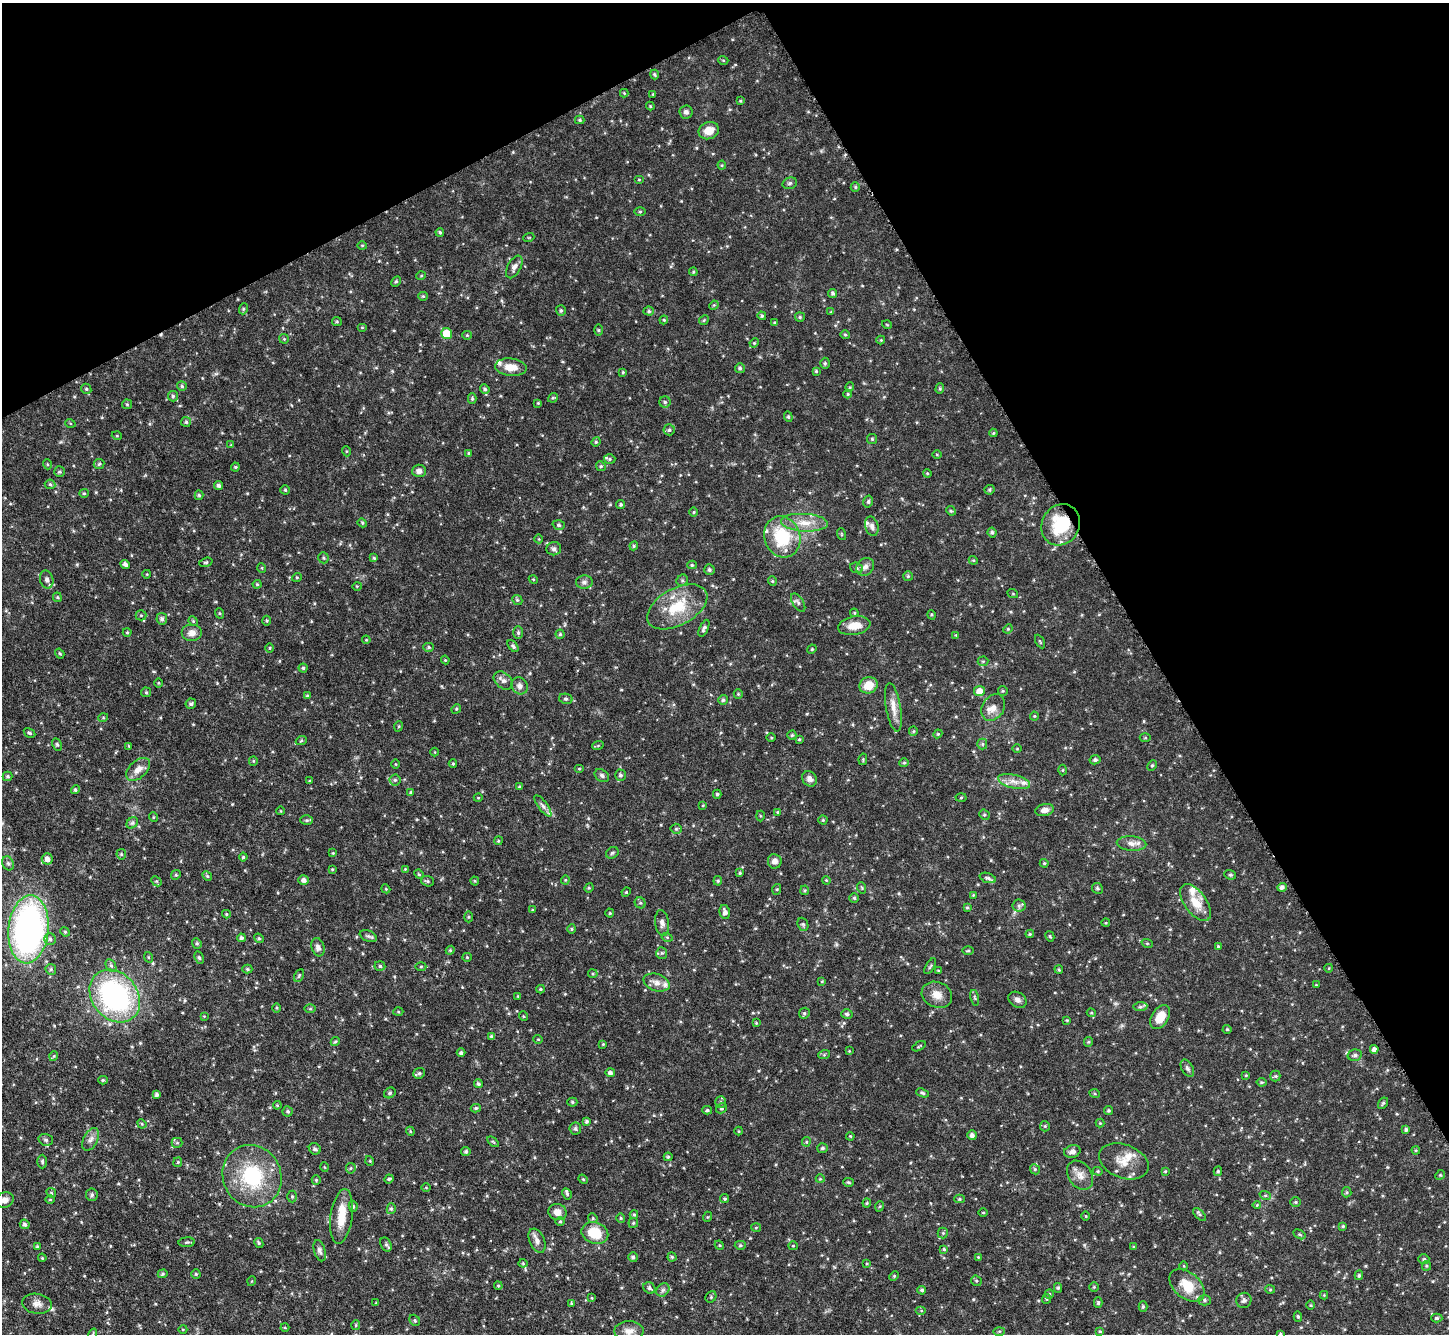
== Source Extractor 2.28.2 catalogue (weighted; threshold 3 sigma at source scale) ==
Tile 3 of 4 x 4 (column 3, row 1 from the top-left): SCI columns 2898-4344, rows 4293-5624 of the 5793 x 5782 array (HDU 1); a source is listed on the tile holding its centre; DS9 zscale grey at full resolution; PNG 1451 x 1336 px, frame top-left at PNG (2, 3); each listed source drawn as its Kron ellipse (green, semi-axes under 4 px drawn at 4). Shown black and unused: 29% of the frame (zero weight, under 4 of 8 exposures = <1% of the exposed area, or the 3 px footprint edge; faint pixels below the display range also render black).
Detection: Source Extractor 2.28.2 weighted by HDU 2 'WHT'; one run over the whole footprint, this tile lists its part. Background 0.0966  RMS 0.0043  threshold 0.0174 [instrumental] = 3 sigma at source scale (4.09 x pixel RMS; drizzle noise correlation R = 1.36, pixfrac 0.8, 0.05/0.05 arcsec/px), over >= 5 px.
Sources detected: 496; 13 inside a brighter listed object's ellipse — not listed separately; the other 483 listed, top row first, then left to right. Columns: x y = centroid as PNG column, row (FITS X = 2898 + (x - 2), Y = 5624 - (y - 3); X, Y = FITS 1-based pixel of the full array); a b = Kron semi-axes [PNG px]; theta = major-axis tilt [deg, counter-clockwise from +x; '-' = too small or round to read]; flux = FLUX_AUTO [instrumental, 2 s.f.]
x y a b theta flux
723 60 5 3 - 0.37
654 74 5 3 - 0.51
624 93 4 4 - 0.35
653 94 4 3 - 0.35
740 101 4 4 - 0.43
650 106 4 4 - 0.4
686 112 6 6 - 1
580 120 4 4 - 0.49
709 131 10 8 19 4.7
722 165 4 4 - 0.42
639 179 5 3 - 0.34
790 183 7 5 16 0.8
855 187 5 4 - 0.55
640 212 5 3 - 0.46
440 232 4 3 - 0.5
529 237 5 3 - 0.34
362 245 5 3 - 0.38
514 267 12 6 61 2
693 272 4 4 - 0.44
421 276 5 3 - 0.36
396 281 5 4 - 0.61
833 293 5 4 - 0.82
423 296 5 4 - 0.47
714 305 5 4 - 0.42
243 309 5 3 - 0.52
561 310 5 5 - 0.63
649 311 5 4 - 0.67
831 312 4 4 - 0.36
762 316 4 4 - 0.61
800 317 5 5 - 0.54
664 320 4 4 - 0.45
704 320 5 4 - 0.5
337 322 5 4 - 0.49
775 322 4 3 - 0.39
887 325 5 3 - 0.32
362 327 5 3 - 0.33
599 330 6 4 -89 0.44
447 334 5 5 - 9
467 335 4 4 - 0.42
845 335 5 4 - 0.52
284 339 5 4 - 0.43
881 340 4 4 - 0.39
754 343 5 4 - 0.43
825 363 5 4 - 0.65
511 367 16 9 -6 5.1
740 368 5 4 - 0.71
816 371 3 3 - 0.45
623 372 4 3 - 0.44
182 386 5 5 - 0.65
850 387 5 3 - 0.37
86 389 5 4 - 0.62
485 389 5 4 - 0.77
940 389 5 4 - 0.51
848 394 4 4 - 0.49
173 396 5 5 - 0.67
553 398 5 4 - 0.55
472 399 5 4 - 0.49
665 402 5 5 - 0.73
538 403 4 3 - 0.38
127 404 5 5 - 0.54
788 417 5 4 - 0.58
186 422 5 5 - 0.59
70 423 5 3 - 0.4
669 430 5 5 - 0.84
993 433 4 4 - 0.41
117 436 5 3 - 0.34
872 439 5 5 - 0.56
596 442 5 4 - 0.52
231 445 4 4 - 0.32
346 451 5 3 - 0.37
468 453 4 3 - 0.41
937 454 5 3 - 0.37
610 459 6 5 - 0.65
47 464 5 3 - 0.4
99 464 5 5 - 0.67
601 466 5 4 - 0.58
235 467 4 4 - 0.43
419 471 7 6 - 1.5
60 472 5 5 - 0.66
927 473 4 3 - 0.34
50 484 5 5 - 0.62
219 485 5 4 - 0.91
285 490 4 4 - 0.5
990 490 5 4 - 0.59
84 493 5 4 - 0.42
199 495 5 4 - 0.67
868 502 6 4 76 0.75
621 504 4 4 - 0.68
951 511 5 4 - 0.48
694 512 5 3 - 0.4
362 523 5 4 - 0.43
804 523 23 9 -3 6
559 525 6 4 -18 0.73
1061 525 21 19 61 19
872 526 10 6 -75 1.6
992 532 5 4 - 0.75
841 534 6 3 -72 0.4
782 537 21 18 -69 21
539 539 4 3 - 0.3
634 546 4 4 - 0.55
554 549 7 6 - 1.2
323 558 6 5 - 0.67
374 558 4 4 - 0.49
973 560 4 3 - 0.4
206 562 7 4 17 0.6
125 564 5 4 - 1.1
692 565 5 4 - 0.61
865 567 10 8 46 1.9
262 568 5 3 - 0.36
856 568 6 5 - 0.8
709 570 5 5 - 0.8
147 574 4 3 - 0.27
908 576 5 5 - 0.63
297 577 5 3 - 0.39
533 579 4 3 - 0.36
47 580 9 6 -77 1.4
682 580 6 5 - 0.71
772 581 4 4 - 0.44
584 582 8 6 4 1.3
257 584 4 4 - 0.48
357 586 5 3 - 0.32
1013 594 5 3 - 0.37
57 597 5 4 - 0.51
517 600 5 4 - 0.56
798 603 10 5 -57 1.1
677 607 33 18 28 15
219 613 5 3 - 0.4
854 613 4 4 - 0.44
141 615 5 5 - 0.6
932 615 5 3 - 0.44
162 619 6 5 - 0.99
193 621 5 4 - 0.47
267 621 5 3 - 0.43
854 626 16 9 10 5.3
704 628 9 4 65 1.1
1008 629 5 4 - 0.47
127 632 4 4 - 0.42
192 633 10 8 0 2.8
518 633 6 5 - 0.81
560 634 4 4 - 0.58
956 635 4 4 - 0.33
366 640 4 3 - 0.36
1040 641 7 3 -62 0.45
513 646 7 4 -50 0.77
429 647 5 4 - 0.6
270 648 5 3 - 0.35
812 649 5 4 - 0.42
60 654 5 3 - 0.41
445 660 4 4 - 0.4
983 661 5 5 - 0.53
303 668 4 4 - 0.57
503 681 11 7 -41 1.7
159 683 5 3 - 0.37
869 685 9 8 - 6.3
519 686 9 7 -55 1.7
979 691 5 5 - 4.2
1003 691 5 4 - 0.49
146 692 5 4 - 0.47
738 694 5 4 - 0.47
307 696 4 4 - 0.44
566 699 7 5 -11 0.79
723 700 5 5 - 0.68
191 704 5 5 - 0.78
893 707 25 7 -80 4
993 707 14 11 57 3.5
456 709 5 4 - 0.44
1034 716 4 4 - 0.39
103 718 5 3 - 0.37
399 726 5 3 - 0.38
913 731 5 4 - 0.44
29 733 6 4 -31 0.66
938 734 4 4 - 0.47
792 735 4 4 - 0.57
771 738 5 3 - 0.4
1145 738 5 3 - 0.41
799 739 4 3 - 0.43
301 741 5 3 - 0.44
57 744 6 4 -63 0.69
982 744 5 5 - 0.61
598 745 6 3 20 0.41
129 746 4 3 - 0.38
1017 748 5 3 - 0.35
435 752 4 3 - 0.28
863 759 6 4 79 0.46
1095 760 5 4 - 0.97
253 761 5 4 - 0.48
904 763 5 4 - 0.52
396 764 5 3 - 0.4
453 764 4 4 - 0.43
1152 765 5 4 - 0.55
138 769 14 8 42 3.2
579 769 5 3 - 0.36
1063 770 5 3 - 0.39
620 775 5 5 - 0.81
8 776 5 5 - 0.65
602 776 8 5 -35 1
810 779 8 7 - 1.9
395 780 5 5 - 0.79
309 781 3 3 - 0.34
1014 782 16 7 -14 3.3
519 786 4 3 - 0.43
75 790 4 4 - 0.7
411 792 4 4 - 0.52
717 794 4 4 - 0.63
478 798 4 3 - 0.32
961 798 5 3 - 0.43
703 805 4 2 - 0.3
543 806 12 4 -53 1.5
1045 810 9 6 11 2
281 811 4 3 - 0.28
777 812 4 4 - 0.38
984 815 5 4 - 0.61
760 816 5 3 - 0.42
153 817 5 3 - 0.37
306 820 6 4 1 0.69
823 820 4 4 - 0.5
132 823 6 5 - 0.83
676 829 5 5 - 0.65
498 841 4 3 - 0.39
1131 843 15 7 -4 2.7
333 853 4 4 - 0.41
612 853 7 5 32 0.79
121 854 5 5 - 0.63
243 857 4 4 - 0.54
47 859 6 5 - 2
775 861 7 7 - 1.9
8 863 7 5 -67 0.95
1044 863 4 4 - 0.44
332 869 4 4 - 0.37
405 869 4 4 - 0.35
740 873 4 3 - 0.47
419 874 5 4 - 0.44
176 875 5 4 - 0.57
1230 875 6 4 -20 0.69
207 876 5 4 - 0.55
988 878 8 4 -19 0.95
303 880 5 5 - 1.5
565 880 4 4 - 0.45
826 880 4 3 - 0.36
156 881 6 4 -42 0.48
428 881 6 5 - 0.64
475 881 4 4 - 0.45
718 881 5 4 - 0.54
1282 887 5 4 - 1.2
589 888 5 4 - 0.49
862 888 6 3 -72 0.44
1097 888 6 5 - 0.69
386 889 4 3 - 0.36
777 889 5 3 - 0.43
805 890 5 4 - 0.5
626 892 4 4 - 0.45
973 895 4 4 - 0.35
854 898 5 4 - 0.58
640 903 6 5 - 0.64
1196 903 21 11 -54 6.7
1019 906 6 6 - 1
967 907 4 3 - 0.51
533 910 3 3 - 0.4
725 912 7 5 -75 1.4
610 913 4 4 - 0.43
226 914 4 4 - 0.38
469 917 5 3 - 0.41
662 923 13 7 -85 1.7
1106 923 4 3 - 0.34
803 924 7 5 -68 0.69
29 929 34 20 84 140
572 929 4 4 - 0.51
65 932 5 4 - 0.5
1030 934 4 4 - 0.45
368 936 9 5 -24 0.96
1050 936 5 4 - 0.45
667 937 5 3 - 0.42
241 938 4 4 - 0.88
259 938 5 4 - 0.56
50 939 6 5 - 0.91
197 943 5 4 - 0.69
1147 943 6 3 -19 0.42
1218 946 4 4 - 0.43
318 947 9 6 -72 1.6
450 950 4 4 - 0.47
968 951 6 4 1 0.49
662 953 6 5 - 0.65
148 957 5 3 - 0.41
199 957 6 4 -63 0.66
467 957 5 4 - 0.43
111 965 7 5 -63 0.93
380 966 5 4 - 0.74
421 966 5 3 - 0.45
930 966 9 3 58 0.59
1329 968 4 3 - 0.27
51 969 6 5 - 0.75
247 969 5 4 - 0.6
1059 969 4 3 - 0.42
938 971 4 3 - 0.45
593 974 4 4 - 0.45
299 975 7 4 64 0.58
822 981 4 3 - 0.33
657 982 13 8 -19 2.8
1316 985 3 3 - 0.32
540 989 4 4 - 0.53
937 995 16 12 -23 4.1
115 996 28 22 -51 76
518 996 4 4 - 0.39
975 998 8 4 -76 0.57
1017 1000 10 7 -32 1.6
1140 1007 7 4 6 0.79
277 1008 5 3 - 0.4
310 1009 6 4 0 0.47
398 1012 5 3 - 0.41
804 1013 6 5 - 0.65
1091 1013 4 3 - 0.45
847 1014 6 4 -16 0.79
204 1016 3 3 - 0.29
523 1016 5 3 - 0.35
1160 1017 13 8 59 5.4
1067 1020 4 3 - 0.37
756 1023 3 3 - 0.38
1227 1029 4 4 - 0.44
492 1036 4 4 - 0.72
538 1039 5 3 - 0.3
335 1041 5 4 - 0.5
1088 1042 5 4 - 0.52
603 1044 3 3 - 0.36
919 1046 7 2 30 0.41
1374 1049 4 4 - 1.6
849 1051 3 3 - 0.27
461 1053 4 4 - 0.87
824 1055 6 4 19 0.5
1355 1055 7 5 14 0.93
54 1056 5 3 - 0.37
1187 1068 9 5 -61 1
419 1073 6 5 - 0.78
610 1073 5 4 - 1.1
1246 1075 3 3 - 0.35
1275 1076 5 5 - 0.61
103 1080 5 4 - 0.51
1261 1082 5 3 - 0.48
478 1084 4 4 - 0.81
390 1093 6 5 - 0.84
923 1093 7 4 -20 0.73
1095 1094 5 3 - 0.39
157 1095 4 3 - 0.85
572 1102 5 4 - 0.6
721 1102 6 5 - 0.7
1383 1103 6 4 59 0.67
277 1105 4 4 - 0.44
476 1108 5 4 - 0.61
722 1108 6 5 - 0.69
707 1110 5 4 - 0.58
288 1111 5 5 - 0.74
1109 1111 4 4 - 0.61
586 1121 4 4 - 0.75
1100 1123 4 4 - 0.39
142 1124 5 4 - 0.46
1045 1126 5 5 - 0.49
575 1129 6 6 - 0.83
1406 1130 4 3 - 0.81
410 1131 4 3 - 0.38
739 1131 4 4 - 0.4
972 1135 5 5 - 1.5
850 1136 4 3 - 0.36
91 1139 12 7 62 2
46 1140 7 5 -16 0.92
493 1142 6 3 -37 0.45
806 1142 5 4 - 0.51
177 1143 5 5 - 0.55
822 1148 5 5 - 0.78
315 1149 6 5 - 0.91
1416 1150 4 4 - 0.41
466 1151 4 4 - 0.73
1072 1151 8 6 15 1.6
668 1157 4 4 - 0.52
370 1161 5 3 - 0.37
1124 1161 26 16 -20 7.2
42 1162 7 5 -89 0.78
178 1162 5 4 - 0.43
324 1167 5 3 - 0.36
351 1168 5 5 - 0.58
1035 1169 5 4 - 0.59
1098 1171 5 4 - 0.48
1165 1171 4 3 - 0.38
1218 1171 5 4 - 0.64
1080 1175 16 11 -56 3.5
1440 1175 5 4 - 0.43
252 1176 32 29 -64 28
389 1179 5 4 - 0.46
583 1179 5 4 - 0.46
820 1179 4 4 - 0.42
316 1180 5 4 - 0.49
848 1182 5 4 - 0.59
426 1187 5 3 - 0.32
1347 1192 5 4 - 0.6
51 1193 5 4 - 0.54
567 1194 6 4 -63 0.73
92 1195 6 6 - 0.94
1265 1195 6 3 -18 0.47
292 1196 6 4 -89 0.68
724 1199 4 4 - 0.55
960 1199 5 4 - 0.53
5 1200 9 7 20 2.3
50 1200 5 3 - 0.4
1296 1202 5 4 - 0.49
867 1203 4 4 - 0.48
1257 1205 4 4 - 0.37
353 1206 5 4 - 0.65
880 1206 5 3 - 0.39
391 1209 5 4 - 0.69
557 1212 9 8 - 3
983 1213 5 3 - 0.35
634 1215 4 4 - 0.47
1200 1215 8 4 -46 0.67
342 1216 27 11 82 7.9
1086 1216 4 3 - 0.32
707 1217 5 3 - 0.37
593 1218 5 4 - 0.61
621 1218 4 4 - 0.45
560 1221 4 4 - 0.44
633 1223 5 4 - 0.51
25 1224 5 4 - 0.9
1343 1226 4 3 - 0.47
756 1228 5 3 - 0.39
595 1233 14 10 -22 10
943 1233 5 5 - 0.56
1299 1234 6 4 -31 0.52
537 1241 13 7 -66 2.3
187 1242 8 5 3 0.7
259 1243 5 3 - 0.55
386 1244 7 5 -63 0.83
719 1245 5 3 - 0.42
740 1245 6 4 1 0.6
37 1246 4 3 - 0.47
793 1246 5 4 - 0.44
1134 1247 4 4 - 0.43
944 1249 4 4 - 0.53
320 1251 11 5 -74 1.3
633 1257 5 4 - 0.86
672 1257 4 4 - 0.61
978 1257 3 3 - 0.31
42 1258 4 3 - 0.41
1424 1259 5 4 - 0.62
523 1263 4 4 - 0.38
867 1264 4 2 - 0.31
1184 1266 4 3 - 0.32
1426 1266 5 4 - 0.51
163 1274 5 4 - 0.5
196 1274 4 4 - 0.54
1359 1275 5 4 - 0.65
894 1276 5 3 - 0.47
252 1281 5 3 - 0.31
976 1281 5 5 - 0.58
1187 1285 20 13 -40 8.7
498 1286 4 3 - 0.47
1094 1287 4 4 - 0.42
649 1288 6 5 - 0.76
1058 1288 5 4 - 0.59
1270 1289 5 4 - 0.47
663 1290 7 6 - 1.1
922 1290 4 4 - 0.73
1049 1294 5 4 - 0.46
1324 1295 4 4 - 0.35
711 1297 6 5 - 0.66
592 1298 4 3 - 0.36
1046 1299 5 4 - 0.5
1204 1300 6 5 - 0.94
1244 1300 8 7 - 1.1
376 1303 3 3 - 0.29
571 1303 4 3 - 0.42
1098 1303 5 4 - 0.64
37 1304 15 10 -8 2.8
1311 1305 5 3 - 0.4
1143 1307 5 4 - 0.71
921 1311 5 3 - 0.41
1298 1316 5 4 - 0.61
1437 1318 5 4 - 0.69
415 1320 6 5 - 0.6
356 1325 5 4 - 0.48
285 1327 4 3 - 0.35
183 1329 4 3 - 0.3
629 1331 15 10 1 3.3
999 1331 6 4 2 0.55
1100 1331 4 4 - 0.39
93 1334 6 3 72 0.48
1280 1334 3 3 - 0.49
Overlapping masked pixels (flux is a lower limit): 1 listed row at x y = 1061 525
Isophote crosses this tile's border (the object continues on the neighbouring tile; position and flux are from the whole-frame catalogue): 3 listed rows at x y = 5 1200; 93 1334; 1280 1334